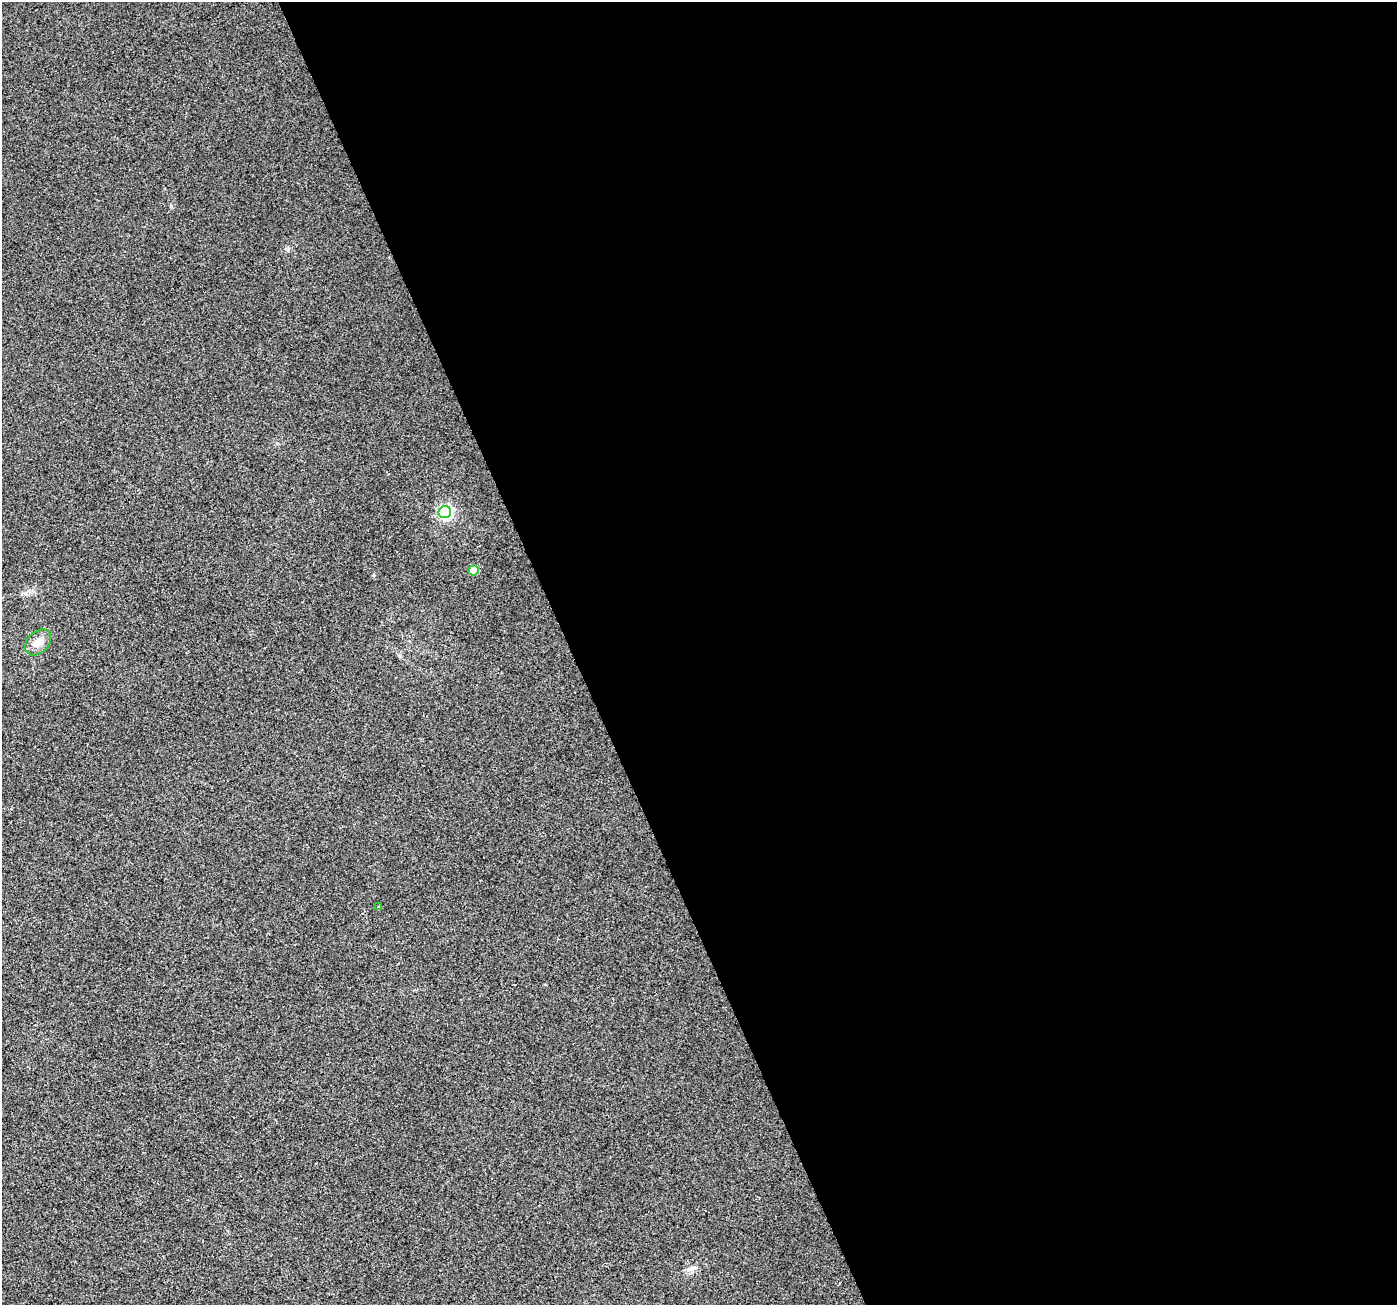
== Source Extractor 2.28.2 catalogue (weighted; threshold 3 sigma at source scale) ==
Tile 8 of 4 x 4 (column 4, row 2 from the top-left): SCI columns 4189-5583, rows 2747-4049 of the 5583 x 5434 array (HDU 1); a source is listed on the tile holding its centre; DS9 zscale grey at full resolution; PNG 1399 x 1307 px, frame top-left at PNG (2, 2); each listed source drawn as its Kron ellipse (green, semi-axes under 4 px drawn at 4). Shown black and unused: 59% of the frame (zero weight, under 2 of 3 exposures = <1% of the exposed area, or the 3 px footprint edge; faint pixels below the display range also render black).
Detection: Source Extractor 2.28.2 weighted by HDU 2 'WHT'; one run over the whole footprint, this tile lists its part. Background 0.014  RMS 0.0079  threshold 0.0356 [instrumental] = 3 sigma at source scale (4.5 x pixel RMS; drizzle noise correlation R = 1.50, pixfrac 1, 0.0396/0.0396 arcsec/px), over >= 5 px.
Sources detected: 4; all 4 listed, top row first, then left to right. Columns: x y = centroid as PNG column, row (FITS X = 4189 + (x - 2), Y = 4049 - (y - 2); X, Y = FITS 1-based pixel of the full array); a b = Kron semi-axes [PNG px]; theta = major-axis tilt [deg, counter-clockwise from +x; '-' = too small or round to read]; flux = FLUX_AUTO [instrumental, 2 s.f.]
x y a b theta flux
445 512 6 6 - 160
474 570 5 5 - 15
38 642 15 10 45 8
379 907 4 4 - 0.79